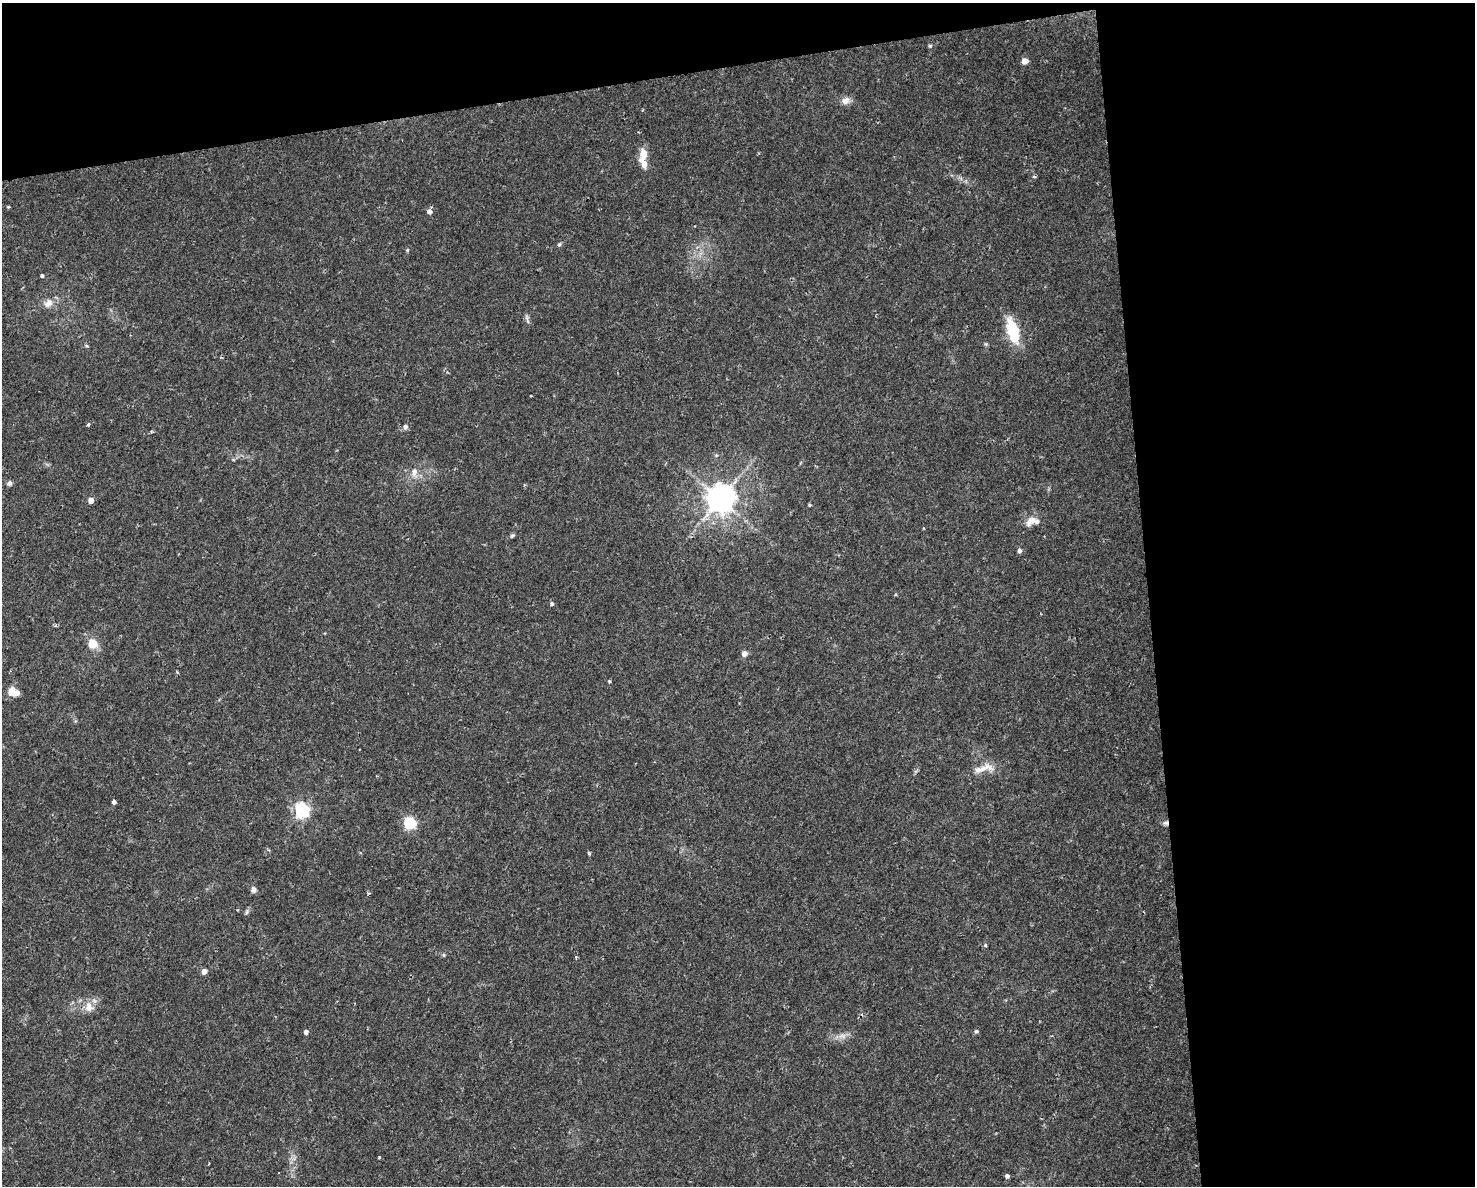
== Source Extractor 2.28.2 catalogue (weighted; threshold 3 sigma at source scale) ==
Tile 3 of 3 x 4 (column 3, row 1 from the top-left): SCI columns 3007-4479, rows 3551-4734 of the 4496 x 4734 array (HDU 1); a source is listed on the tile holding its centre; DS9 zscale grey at full resolution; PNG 1477 x 1188 px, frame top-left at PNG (2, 3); no overlay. Shown black and unused: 28% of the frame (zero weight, under 2 of 3 exposures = <1% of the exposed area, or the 3 px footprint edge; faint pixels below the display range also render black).
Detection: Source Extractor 2.28.2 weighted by HDU 2 'WHT'; one run over the whole footprint, this tile lists its part. Background 0.0143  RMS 0.0026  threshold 0.0117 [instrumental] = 3 sigma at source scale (4.5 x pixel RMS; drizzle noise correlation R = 1.50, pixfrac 1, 0.0396/0.0396 arcsec/px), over >= 5 px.
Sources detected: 51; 1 cosmic-ray / hot-pixel residue — not listed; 3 inside a brighter listed object's ellipse — not listed separately; the other 47 listed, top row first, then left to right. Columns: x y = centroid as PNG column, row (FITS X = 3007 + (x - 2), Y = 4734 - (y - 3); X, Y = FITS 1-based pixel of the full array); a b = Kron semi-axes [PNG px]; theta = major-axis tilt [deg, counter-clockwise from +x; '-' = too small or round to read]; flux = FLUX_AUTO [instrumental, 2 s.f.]
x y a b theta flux
930 46 5 4 - 0.35
1025 61 5 4 - 3.3
845 101 11 9 17 1.6
643 155 17 8 79 3.5
1034 177 5 4 - 0.4
8 207 4 3 - 0.29
429 211 6 5 - 1.2
559 244 5 4 - 0.38
407 250 5 4 - 0.29
42 276 4 4 - 0.44
48 303 12 10 45 2.1
526 318 11 4 -80 0.65
1013 331 31 12 -75 9.2
87 346 5 3 - 0.27
88 425 4 3 - 0.64
405 427 6 6 - 0.9
716 455 6 3 -17 0.33
414 472 12 8 76 1.9
9 483 6 6 - 0.76
720 499 8 8 - 380
91 500 4 4 - 2.4
809 505 5 3 - 0.28
1033 520 13 9 -19 1.9
512 536 7 4 29 0.45
1019 551 5 4 - 0.9
552 604 4 4 - 0.63
92 644 7 6 - 6.8
744 654 5 5 - 1.9
12 691 10 8 -82 2.7
984 768 31 9 12 3.5
114 802 4 3 - 2.1
302 810 6 6 - 61
410 823 6 6 - 31
1166 823 8 5 13 0.71
589 853 4 4 - 0.31
253 890 7 6 - 0.99
247 912 7 4 88 0.46
985 945 5 5 - 0.36
444 955 6 4 -90 0.29
576 957 4 3 - 0.26
204 971 5 4 - 1.8
89 1007 14 11 -85 2.7
976 1031 6 5 - 0.42
306 1032 5 4 - 0.96
842 1036 12 6 -8 1.4
379 1157 3 3 - 0.48
1007 1176 4 4 - 0.8
Overlapping masked pixels (flux is a lower limit): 1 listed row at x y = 1166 823